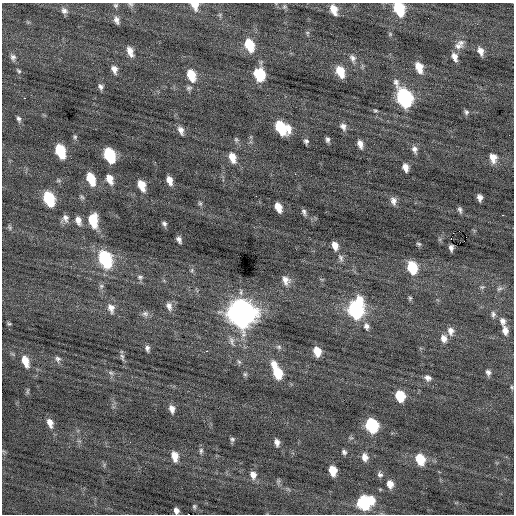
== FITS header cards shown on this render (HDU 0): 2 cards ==
NAXIS1  =                  512 / Axis length
NAXIS2  =                  512 / Axis length

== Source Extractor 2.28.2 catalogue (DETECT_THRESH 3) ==
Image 512 x 512 px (HDU 0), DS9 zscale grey, 1 PNG px = 1 image px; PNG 516 x 516 px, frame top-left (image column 1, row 512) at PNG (2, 3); no overlay
Background -0.0193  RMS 0.78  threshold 2.35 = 3 sigma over >= 5 px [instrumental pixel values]
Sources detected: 130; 1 with non-positive FLUX_AUTO (blend fragments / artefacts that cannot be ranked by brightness) is not listed; the other 129 listed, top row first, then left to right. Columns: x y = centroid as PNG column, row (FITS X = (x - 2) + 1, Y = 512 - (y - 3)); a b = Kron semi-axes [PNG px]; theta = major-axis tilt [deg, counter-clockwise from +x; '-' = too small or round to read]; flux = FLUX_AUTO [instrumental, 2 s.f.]
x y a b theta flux
131 4 8 5 -26 110
115 5 6 6 - 99
195 6 10 8 -63 500
284 7 7 6 - 100
399 9 11 8 -66 2500
334 10 11 7 -69 580
64 11 9 8 - 220
220 15 6 5 - 94
116 20 10 6 -71 230
307 33 6 5 - 84
461 42 10 7 1 220
249 45 12 8 -69 1600
458 46 13 8 -2 300
130 51 12 7 -69 410
480 51 9 6 -68 330
13 57 9 7 -72 200
455 57 11 6 -70 320
352 58 11 8 -65 230
419 67 12 7 -70 750
114 69 10 7 -68 310
19 71 7 5 -50 95
340 71 11 7 -67 1000
259 74 12 10 -70 1800
191 75 12 8 -69 1100
101 87 8 6 -64 170
189 88 8 7 - 150
25 98 3 2 - 89
404 98 14 8 -66 9300
375 111 4 3 - 67
466 112 7 6 - 130
18 119 9 5 -70 150
343 126 9 8 - 240
281 128 13 9 -36 2800
181 130 11 6 -66 270
75 137 8 5 -81 100
236 140 8 5 -50 100
327 140 6 4 -74 140
306 141 6 5 - 130
360 144 9 5 -71 310
414 149 10 7 -75 230
60 151 10 7 -71 2900
109 155 11 7 -69 3600
232 157 12 7 -72 600
493 158 11 8 -74 480
405 167 7 5 -74 380
295 174 2 2 - 120
91 179 11 7 -68 1400
109 179 10 6 -67 570
169 180 8 5 -71 410
142 185 9 6 -70 790
256 196 2 2 - 86
82 197 8 5 -40 100
480 197 7 5 -77 240
49 199 11 7 -68 3500
393 201 10 7 -78 270
200 203 7 4 -62 95
278 207 9 5 -68 620
460 210 7 4 -74 140
304 212 8 4 -70 150
503 215 3 2 - 280
65 218 10 8 64 280
78 220 10 7 -71 350
92 220 11 7 -76 1900
164 224 6 5 - 140
10 227 8 5 -63 110
179 240 7 4 -66 180
419 244 6 4 -17 87
335 246 8 6 -72 390
451 248 6 4 90 170
341 258 12 7 -71 200
105 259 13 8 -68 5300
412 268 10 7 -75 2000
192 270 7 5 79 99
140 277 8 7 - 150
286 280 12 9 -66 380
101 286 7 7 - 130
482 287 8 5 1 100
500 288 9 6 23 160
410 298 6 5 - 80
169 306 11 8 -74 290
111 308 13 9 -71 400
356 310 14 9 80 8100
241 313 13 11 -66 55000
145 314 10 8 -15 210
493 314 9 6 -84 170
502 321 10 8 -74 260
9 324 5 3 - 74
366 326 10 8 -75 230
505 330 12 7 -79 370
451 331 11 8 -81 330
444 338 10 8 -77 340
232 341 15 6 -75 250
279 347 7 5 -15 130
147 348 7 5 -76 160
207 351 3 2 - 410
317 351 8 6 -75 800
122 357 11 5 -78 140
58 359 8 7 - 180
25 361 12 7 -72 720
239 362 7 5 -61 100
274 364 10 8 -62 450
488 372 8 6 -69 190
111 373 8 5 -30 130
277 373 12 8 -70 1500
245 374 5 5 - 91
428 378 9 7 -35 230
512 387 7 3 -82 77
28 391 9 4 85 78
400 396 8 7 - 1700
172 409 9 6 -76 310
50 423 11 6 -70 390
372 425 9 8 - 4500
351 438 6 4 -18 72
232 439 6 6 - 110
277 442 8 6 -78 240
201 451 9 5 83 140
344 452 6 6 - 130
175 456 11 7 -79 550
365 457 9 7 -79 370
420 459 10 8 -72 1300
333 470 8 6 -76 930
253 475 10 8 -74 350
380 475 8 7 - 160
278 481 8 5 75 98
390 484 9 7 -77 440
365 502 12 10 17 4300
194 506 6 5 - 84
176 511 6 5 - 210
189 514 2 2 - 860
At the frame edge (FLAGS 8, measured only in part): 5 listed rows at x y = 131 4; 195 6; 399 9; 176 511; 189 514
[1 non-positive-flux detection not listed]